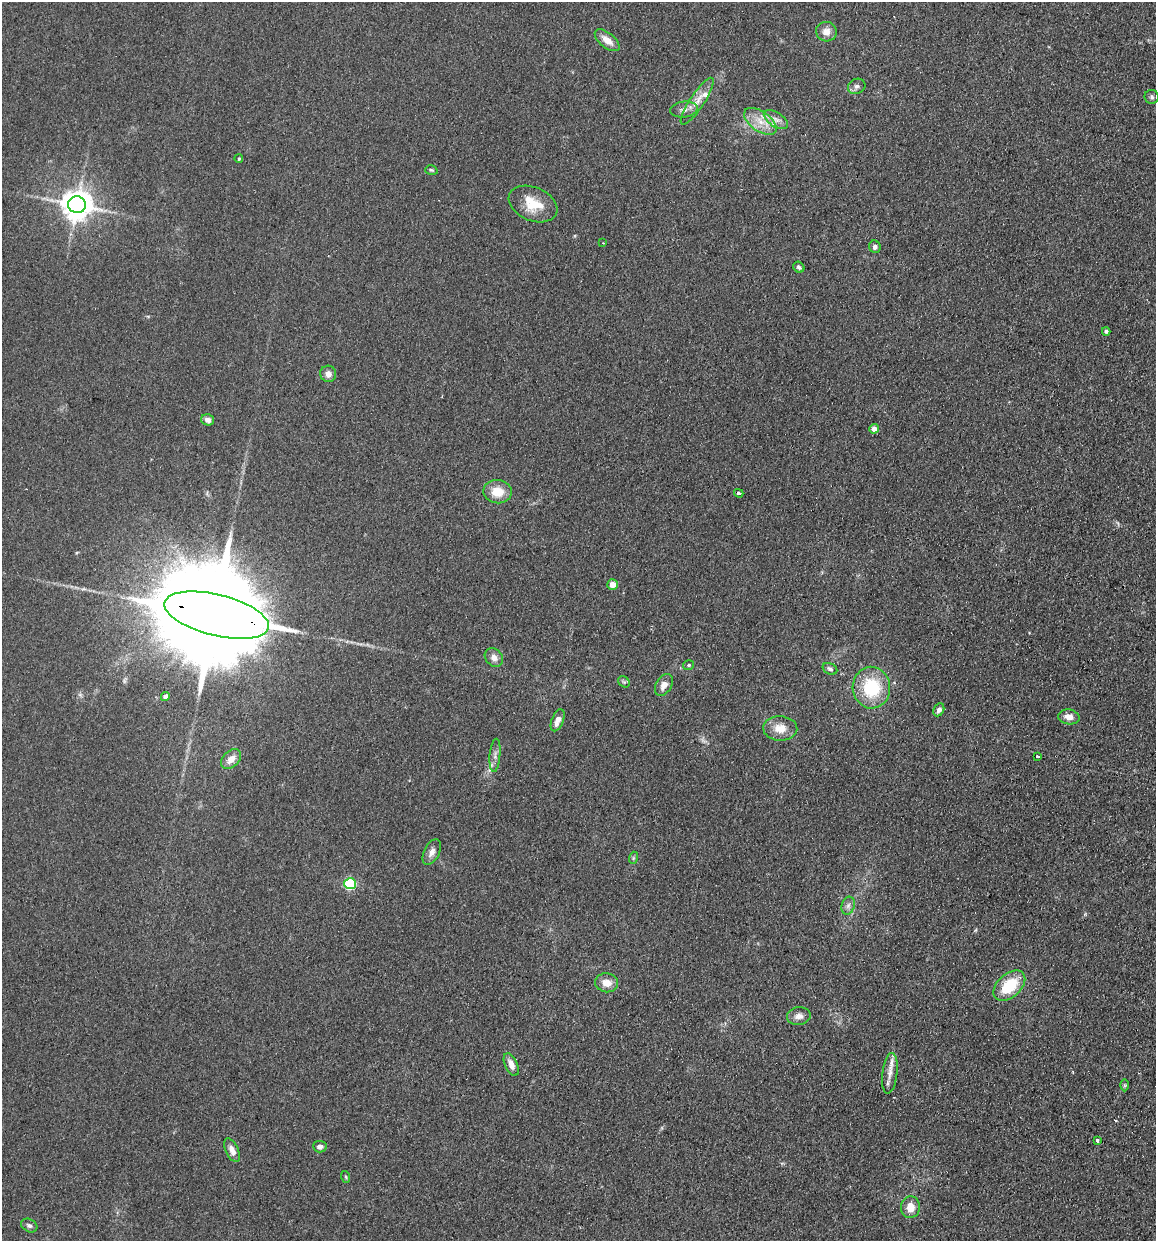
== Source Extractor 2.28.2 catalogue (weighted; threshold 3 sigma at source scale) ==
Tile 6 of 4 x 4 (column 2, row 2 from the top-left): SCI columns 1331-2484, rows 2493-3731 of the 5089 x 4985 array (HDU 1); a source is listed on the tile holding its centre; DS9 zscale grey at full resolution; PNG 1158 x 1243 px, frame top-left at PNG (2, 2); each listed source drawn as its Kron ellipse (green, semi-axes under 4 px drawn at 4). Shown black and unused: <1% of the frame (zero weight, under 2 of 3 exposures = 3% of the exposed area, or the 3 px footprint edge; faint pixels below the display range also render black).
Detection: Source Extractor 2.28.2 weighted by HDU 2 'WHT'; one run over the whole footprint, this tile lists its part. Background 0.183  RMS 0.012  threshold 0.0541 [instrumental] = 3 sigma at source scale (4.5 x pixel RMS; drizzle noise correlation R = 1.50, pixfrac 1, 0.05/0.05 arcsec/px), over >= 5 px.
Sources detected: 57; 1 too faint to see at this stretch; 1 cosmic-ray / hot-pixel residue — neither listed nor drawn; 2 inside a brighter listed object's ellipse — not listed separately; the other 53 listed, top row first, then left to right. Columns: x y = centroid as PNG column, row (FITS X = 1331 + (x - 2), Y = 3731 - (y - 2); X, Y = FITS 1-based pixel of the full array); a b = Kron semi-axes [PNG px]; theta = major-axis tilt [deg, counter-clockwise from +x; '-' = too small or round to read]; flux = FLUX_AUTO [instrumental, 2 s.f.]
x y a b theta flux
826 32 10 10 - 8.9
607 40 14 7 -39 12
857 86 9 7 25 4.2
1152 97 7 7 - 2.8
697 101 27 7 57 14
684 110 14 8 6 7.1
776 119 14 7 -34 7.4
760 121 18 10 -35 18
239 158 4 3 - 1.5
431 170 6 4 -16 1.7
533 204 25 16 -23 30
77 205 9 8 - 1900
603 243 3 2 - 0.9
875 247 6 5 - 3.6
799 267 6 5 - 2.7
1106 331 4 4 - 2.6
328 374 8 8 - 6.7
208 420 6 5 - 5.2
874 429 5 5 - 8.2
497 492 14 11 -7 21
739 493 5 3 - 8.5
612 585 5 5 - 12
217 615 54 20 -14 47000
494 657 10 8 -48 6.7
689 665 5 4 - 1.8
830 669 8 5 -25 3.2
624 682 6 5 - 2.2
664 685 12 7 59 8.9
871 688 21 18 -86 63
165 697 4 4 - 4.9
939 710 7 5 63 4.9
1069 717 11 7 -9 9.1
558 720 11 6 68 9.4
780 728 17 12 -2 17
495 755 16 5 85 5.6
1037 757 3 3 - 3.6
231 759 12 8 43 10
432 852 14 7 64 6.8
633 858 6 4 72 1.6
350 884 6 5 - 110
848 906 9 6 74 4.2
607 983 11 9 -9 12
1009 986 18 11 42 45
799 1016 12 9 9 7.5
511 1065 12 6 -66 8.3
890 1073 20 7 83 11
1125 1085 6 4 90 1.5
1097 1140 3 3 - 7.6
320 1147 7 6 - 4.6
232 1150 13 6 -64 8
346 1177 6 3 -71 1.4
910 1207 11 9 86 14
29 1226 8 6 -30 3.3
Overlapping masked pixels (flux is a lower limit): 2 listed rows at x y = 739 493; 217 615